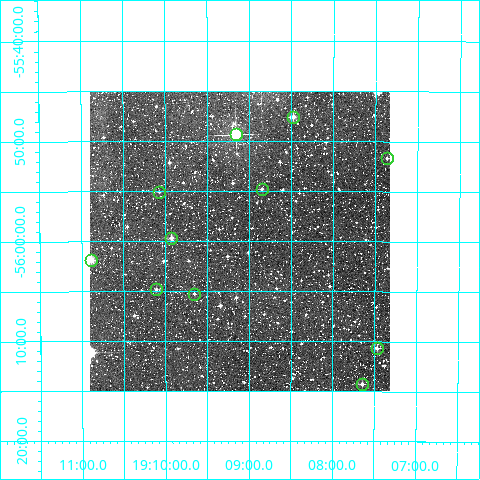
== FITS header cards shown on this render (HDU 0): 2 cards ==
NAXIS1  =                  300
NAXIS2  =                  300

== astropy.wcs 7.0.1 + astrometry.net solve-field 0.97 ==
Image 300 x 300 px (HDU 0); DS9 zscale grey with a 90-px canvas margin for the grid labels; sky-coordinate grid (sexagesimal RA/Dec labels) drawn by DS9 from the SOLVED WCS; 11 Tycho-2 reference stars matched to detected sources circled (green)
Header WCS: RA---TAN/DEC--TAN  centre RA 19:09:07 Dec -56:00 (287.28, -56.00 deg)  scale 6 arcsec/px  FOV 30.0' x 30.0'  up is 0 deg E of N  parity normal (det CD < 0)
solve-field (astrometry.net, Tycho-2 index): VERIFIED the header's WCS against the Tycho-2 star catalogue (verified at 2 index scales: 8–11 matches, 0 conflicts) and refined it, rather than solving blind
Solved WCS: RA---TAN-SIP/DEC--TAN-SIP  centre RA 19:09:07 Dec -56:00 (287.28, -56.00 deg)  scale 6 arcsec/px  FOV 30.0' x 30.0'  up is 0 deg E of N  parity normal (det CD < 0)
The solver's refit moves the header's centre by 0.9 arcsec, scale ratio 1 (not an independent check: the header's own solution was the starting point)
Tycho-2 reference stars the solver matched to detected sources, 11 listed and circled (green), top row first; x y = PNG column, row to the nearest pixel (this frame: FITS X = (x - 90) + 1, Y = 300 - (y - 92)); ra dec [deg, ICRS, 3 dp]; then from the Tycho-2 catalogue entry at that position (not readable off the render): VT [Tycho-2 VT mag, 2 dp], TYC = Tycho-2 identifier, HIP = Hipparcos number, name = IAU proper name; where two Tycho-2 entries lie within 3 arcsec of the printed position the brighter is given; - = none
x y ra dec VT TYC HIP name
293 118 287.119 -55.793 10.74 8764-2003-1 - -
236 135 287.289 -55.822 8.12 8764-2235-1 - -
387 159 286.841 -55.861 11.47 8764-1557-1 - -
262 190 287.212 -55.913 11.72 8764-1272-1 - -
159 193 287.517 -55.918 11.95 8764-1675-1 - -
171 239 287.481 -55.994 10.55 8764-2396-1 - -
91 261 287.721 -56.030 10.01 8764-2490-1 - -
156 290 287.527 -56.080 11.33 8764-2232-1 - -
194 295 287.413 -56.088 11.78 8764-1508-1 - -
377 349 286.867 -56.178 10.81 8764-2341-1 - -
362 385 286.911 -56.238 10.95 8764-2202-1 - -